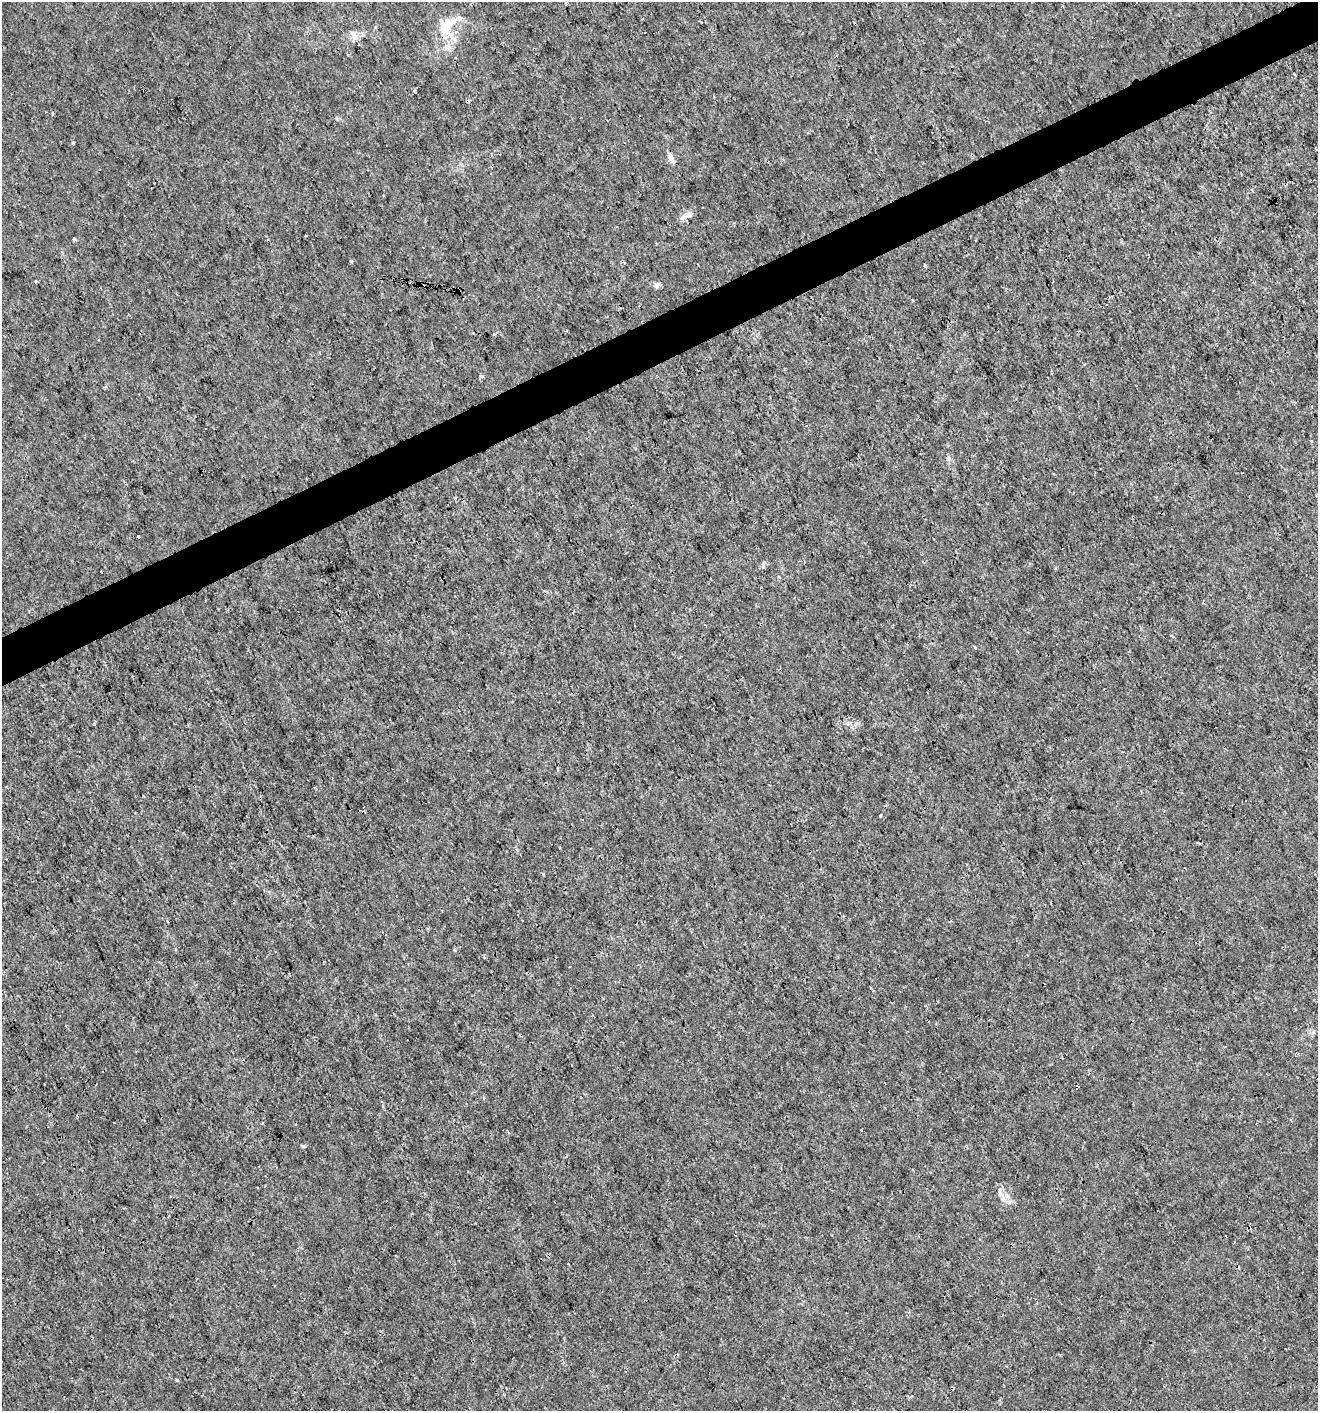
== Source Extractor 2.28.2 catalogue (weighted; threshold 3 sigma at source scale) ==
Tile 10 of 4 x 4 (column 2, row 3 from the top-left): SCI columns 1405-2720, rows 1412-2820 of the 5499 x 5638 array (HDU 1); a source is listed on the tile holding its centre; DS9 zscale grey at full resolution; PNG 1320 x 1413 px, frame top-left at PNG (2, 2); no overlay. Shown black and unused: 4% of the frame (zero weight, under 3 of 4 exposures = <1% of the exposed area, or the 3 px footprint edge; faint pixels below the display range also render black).
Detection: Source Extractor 2.28.2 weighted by HDU 2 'WHT'; one run over the whole footprint, this tile lists its part. Background 4.62e-04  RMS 9.4e-04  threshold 0.00424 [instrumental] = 3 sigma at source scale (4.5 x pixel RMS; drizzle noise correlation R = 1.50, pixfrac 1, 0.0396/0.0396 arcsec/px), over >= 5 px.
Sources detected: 25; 1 inside a brighter object's white glare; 6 cosmic-ray / hot-pixel residue — not listed; the other 18 listed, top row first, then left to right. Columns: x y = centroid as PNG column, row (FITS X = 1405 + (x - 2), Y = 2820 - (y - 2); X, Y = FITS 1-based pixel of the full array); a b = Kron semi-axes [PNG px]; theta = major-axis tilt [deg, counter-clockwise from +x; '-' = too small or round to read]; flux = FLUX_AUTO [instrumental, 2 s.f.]
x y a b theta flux
566 4 4 3 - 0.11
449 23 27 17 4 2.4
354 35 16 7 -58 0.59
73 143 3 3 - 0.2
670 156 15 7 -69 0.5
687 215 17 7 28 0.64
73 239 3 3 - 0.58
925 265 4 3 - 0.15
35 281 4 3 - 0.13
656 285 8 7 - 0.3
459 291 3 3 - 0.14
912 301 3 2 - 0.081
455 498 4 4 - 0.1
94 724 4 3 - 0.14
880 816 3 3 - 0.12
455 950 5 3 - 0.1
1003 1199 9 6 -89 0.45
177 1380 3 3 - 0.13
Overlapping masked pixels (flux is a lower limit): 1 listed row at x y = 459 291
Unlisted compact peaks at least as high as the median listed source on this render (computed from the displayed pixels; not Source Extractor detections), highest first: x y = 303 1146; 351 261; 481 376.